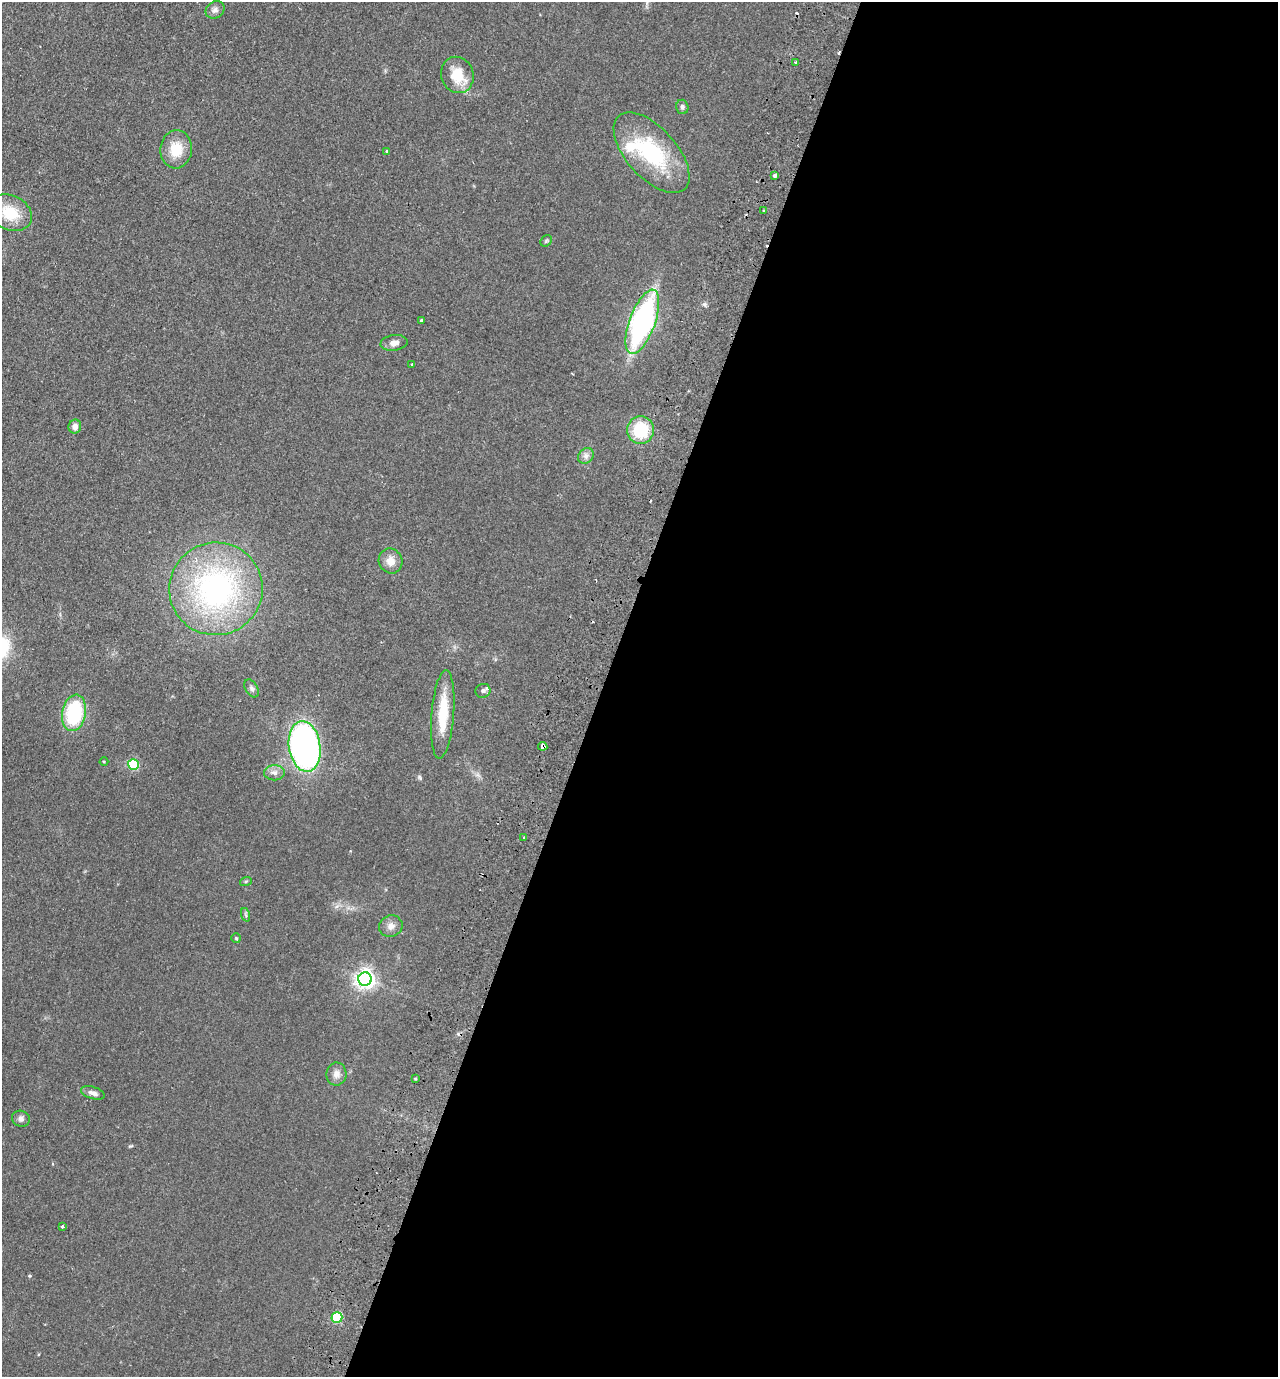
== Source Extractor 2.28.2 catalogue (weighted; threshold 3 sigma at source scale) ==
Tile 12 of 4 x 4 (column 4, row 3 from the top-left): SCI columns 4154-5429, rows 1401-2775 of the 5623 x 5549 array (HDU 1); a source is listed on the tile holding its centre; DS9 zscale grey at full resolution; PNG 1280 x 1379 px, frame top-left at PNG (2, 2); each listed source drawn as its Kron ellipse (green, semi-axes under 4 px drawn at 4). Shown black and unused: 53% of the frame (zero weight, under 2 of 3 exposures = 3% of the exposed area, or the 3 px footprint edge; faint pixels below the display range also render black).
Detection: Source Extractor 2.28.2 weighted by HDU 2 'WHT'; one run over the whole footprint, this tile lists its part. Background 0.123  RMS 0.011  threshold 0.05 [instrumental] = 3 sigma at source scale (4.5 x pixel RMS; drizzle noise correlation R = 1.50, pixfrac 1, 0.05/0.05 arcsec/px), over >= 5 px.
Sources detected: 47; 1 inside a brighter object's white glare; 4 cosmic-ray / hot-pixel residue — neither listed nor drawn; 1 inside a brighter listed object's ellipse — not listed separately; the other 41 listed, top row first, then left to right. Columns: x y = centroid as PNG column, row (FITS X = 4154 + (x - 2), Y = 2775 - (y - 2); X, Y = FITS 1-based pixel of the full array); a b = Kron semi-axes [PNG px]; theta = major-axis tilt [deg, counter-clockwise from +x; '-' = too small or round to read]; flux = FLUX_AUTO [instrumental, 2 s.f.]
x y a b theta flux
215 10 10 8 32 4.5
795 62 2 2 - 1.3
457 75 18 16 -70 28
682 107 7 6 - 3
176 149 19 16 84 26
386 151 3 2 - 0.92
651 153 49 25 -48 96
775 175 4 3 - 7.2
763 210 3 3 - 3.1
10 213 23 17 -26 35
546 241 6 5 - 1.6
421 320 3 3 - 1.6
642 322 34 13 70 250
394 343 13 7 7 6.7
412 364 3 3 - 1.4
75 427 7 6 - 5.8
640 430 14 13 - 45
586 456 8 7 - 4.5
391 561 13 11 -60 10
216 589 47 46 - 260
252 688 10 6 -59 3.2
483 691 7 7 - 3.1
74 713 18 11 80 81
443 714 44 11 85 39
305 746 25 16 -82 350
543 746 4 4 - 13
104 762 4 3 - 0.91
133 764 5 5 - 84
274 773 10 7 1 5.4
524 837 3 3 - 4.2
246 881 6 4 19 1.2
246 915 7 4 -71 1.9
391 926 12 10 21 7.1
236 938 5 5 - 1.4
365 979 7 6 - 560
336 1074 11 10 - 7
415 1079 4 3 - 1.1
93 1093 12 6 -16 5
21 1119 9 8 - 3.9
62 1226 3 3 - 2.3
337 1317 5 5 - 88
Overlapping masked pixels (flux is a lower limit): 2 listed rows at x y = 642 322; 543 746
Unlisted compact peaks at least as high as the median listed source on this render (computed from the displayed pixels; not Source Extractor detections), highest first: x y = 704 304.